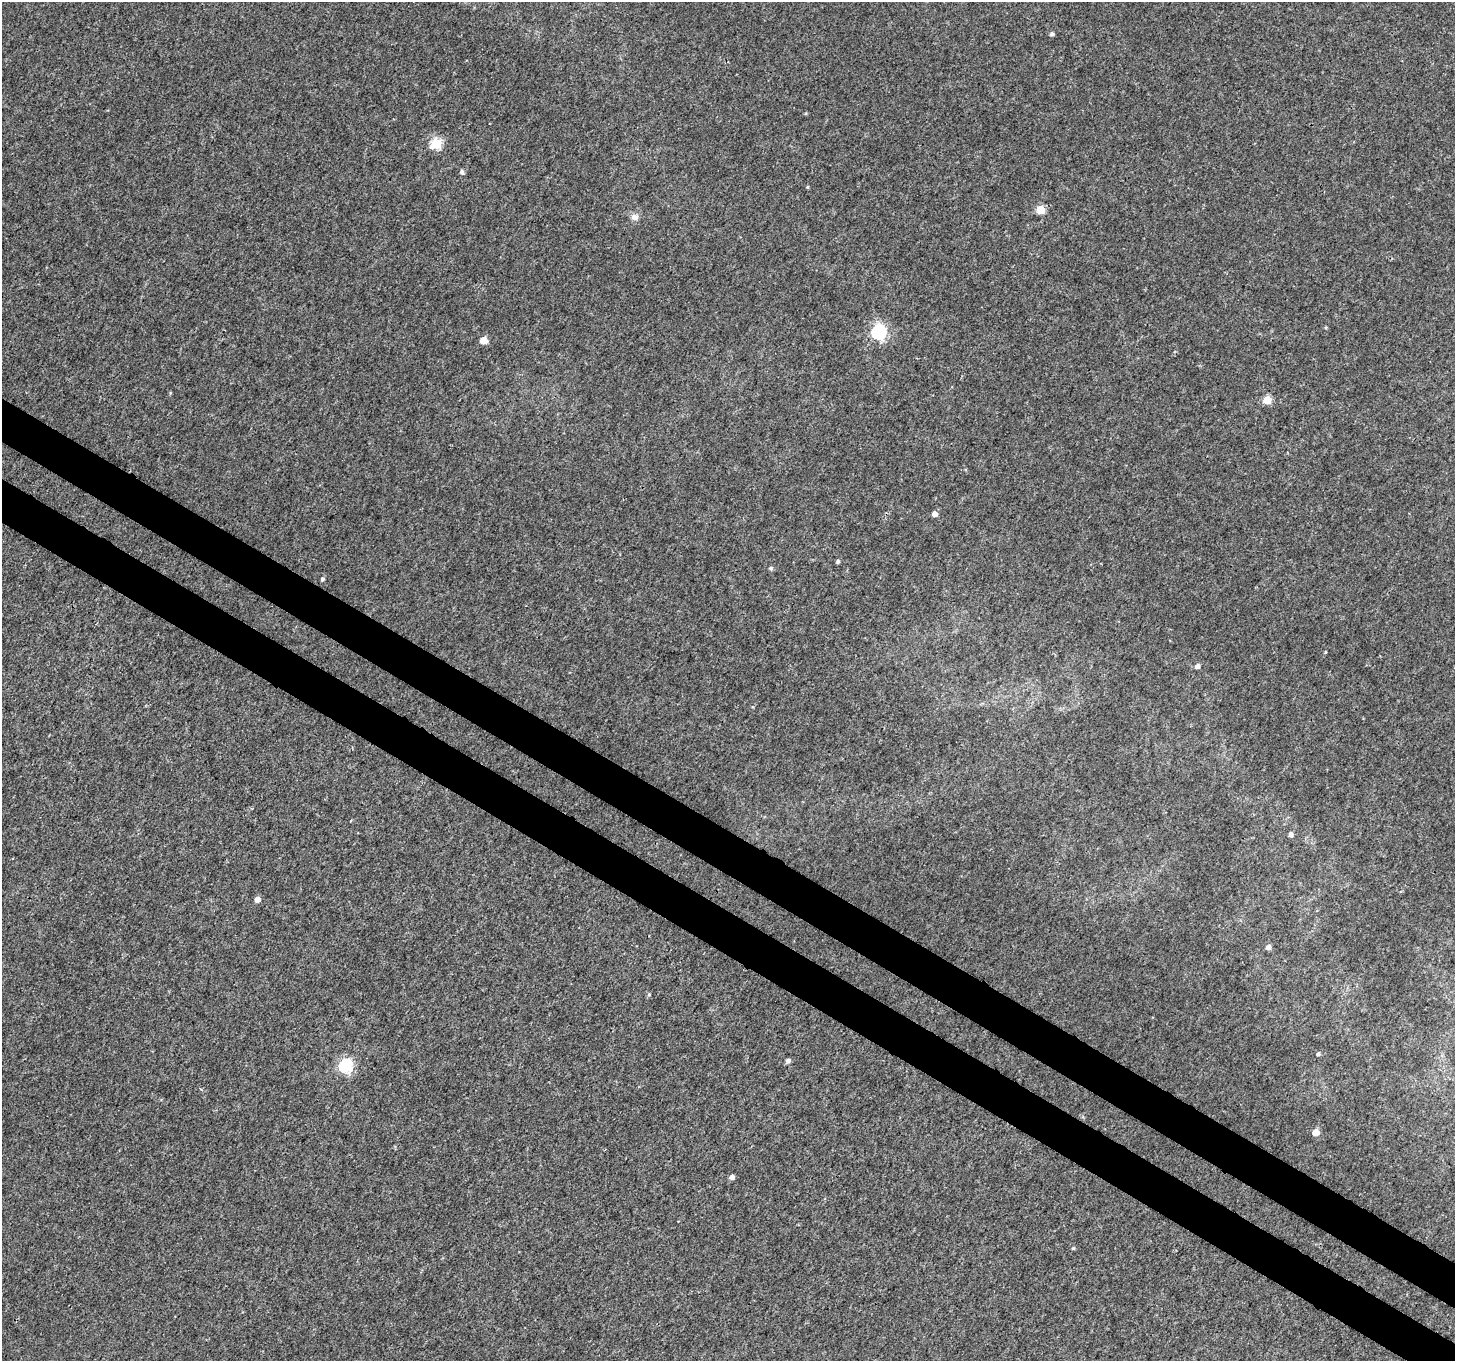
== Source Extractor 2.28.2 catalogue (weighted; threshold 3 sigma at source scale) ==
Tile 6 of 4 x 4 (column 2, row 2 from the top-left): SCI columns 1520-2972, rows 3005-4363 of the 6025 x 6112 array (HDU 1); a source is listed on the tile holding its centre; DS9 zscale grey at full resolution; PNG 1457 x 1363 px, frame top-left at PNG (2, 2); no overlay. Shown black and unused: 6% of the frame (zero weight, under 3 of 4 exposures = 7% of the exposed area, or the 3 px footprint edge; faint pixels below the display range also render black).
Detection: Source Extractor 2.28.2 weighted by HDU 2 'WHT'; one run over the whole footprint, this tile lists its part. Background 0.00391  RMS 0.0031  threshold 0.0139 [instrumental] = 3 sigma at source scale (4.5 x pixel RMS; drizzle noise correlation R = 1.50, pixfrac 1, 0.0396/0.0396 arcsec/px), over >= 5 px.
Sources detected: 25; all 25 listed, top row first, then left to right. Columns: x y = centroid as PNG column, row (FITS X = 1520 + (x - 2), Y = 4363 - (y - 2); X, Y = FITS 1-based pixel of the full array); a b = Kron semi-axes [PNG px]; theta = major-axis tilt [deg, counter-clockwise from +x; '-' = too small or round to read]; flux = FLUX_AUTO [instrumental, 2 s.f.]
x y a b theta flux
1052 34 5 4 - 0.79
436 144 6 5 - 23
462 172 5 5 - 0.85
1041 210 5 5 - 9.1
635 217 10 8 -17 1.5
1326 327 4 3 - 0.29
879 332 6 6 - 62
483 340 5 5 - 4.9
1267 400 5 5 - 11
935 514 4 4 - 1.9
838 561 4 4 - 0.63
771 568 5 4 - 0.64
322 579 4 4 - 0.63
1325 652 5 3 - 0.24
1197 666 5 4 - 1.5
1291 834 5 4 - 1.3
257 899 5 5 - 2.1
1268 947 5 4 - 1.4
649 995 5 4 - 0.38
1318 1054 4 4 - 0.63
788 1061 5 4 - 1.1
346 1066 6 6 - 40
1316 1132 5 5 - 4.8
732 1177 4 4 - 1.5
1073 1248 5 4 - 0.37